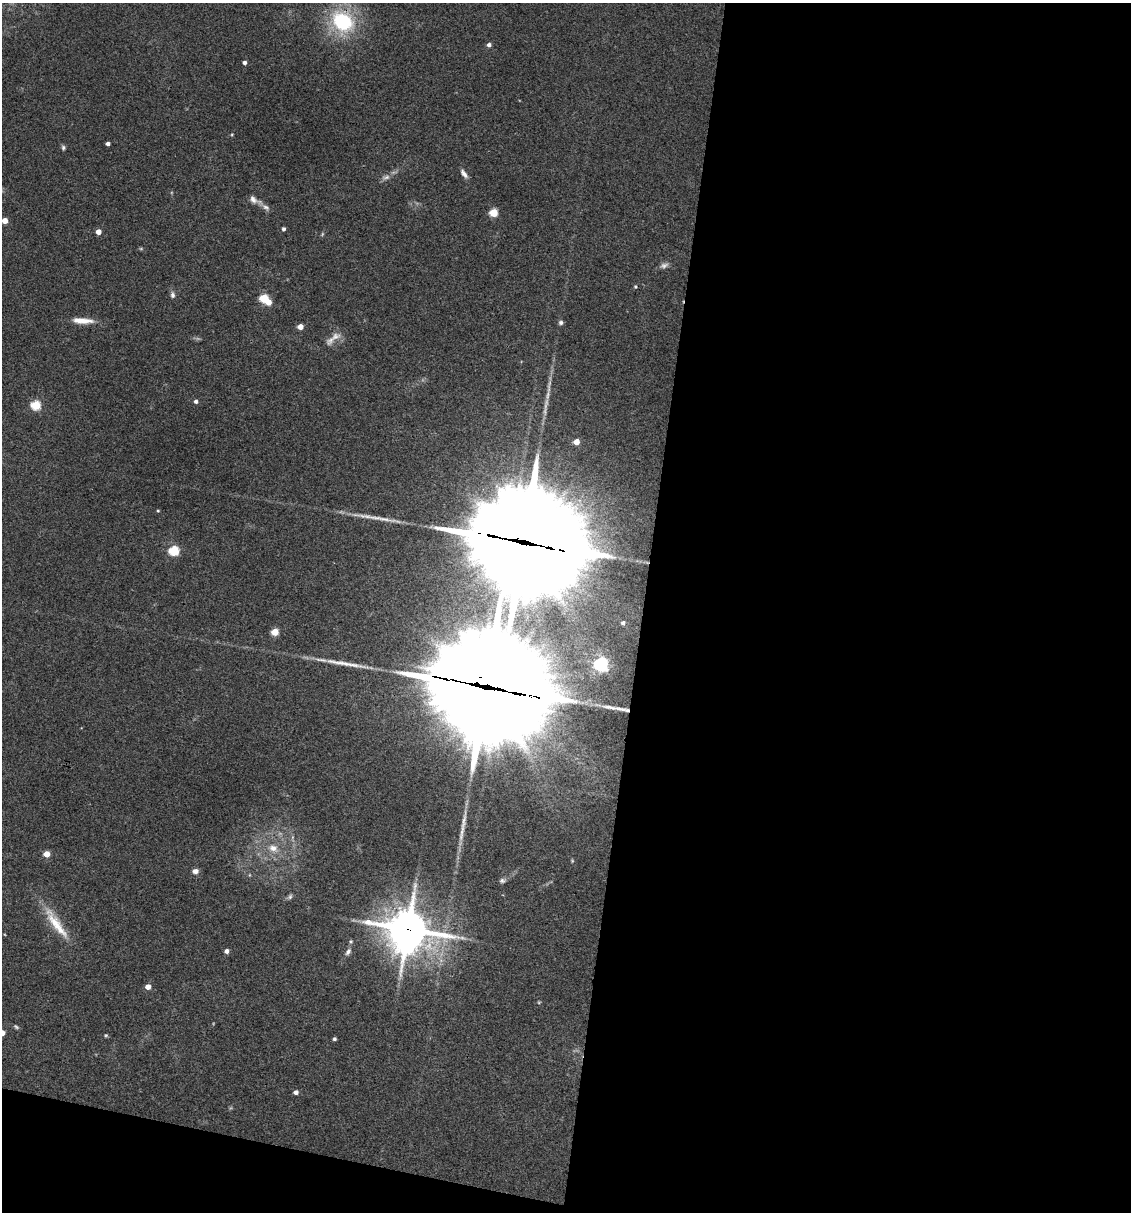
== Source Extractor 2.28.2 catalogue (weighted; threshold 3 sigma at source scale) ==
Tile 16 of 4 x 4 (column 4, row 4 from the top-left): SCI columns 3621-4749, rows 3-1212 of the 4864 x 4846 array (HDU 1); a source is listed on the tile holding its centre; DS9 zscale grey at full resolution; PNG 1133 x 1214 px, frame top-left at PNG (2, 3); no overlay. Shown black and unused: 46% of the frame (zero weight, under 3 of 4 exposures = <1% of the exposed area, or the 3 px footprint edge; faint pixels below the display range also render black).
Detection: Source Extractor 2.28.2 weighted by HDU 2 'WHT'; one run over the whole footprint, this tile lists its part. Background 0.127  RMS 0.0075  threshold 0.0338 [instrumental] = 3 sigma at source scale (4.5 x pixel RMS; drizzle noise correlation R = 1.50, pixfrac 1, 0.05/0.05 arcsec/px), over >= 5 px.
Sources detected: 62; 5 too faint to see at this stretch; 4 long thin detections or spike segments (spike, bleed or trail) — not listed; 3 inside a brighter listed object's ellipse — not listed separately; the other 50 listed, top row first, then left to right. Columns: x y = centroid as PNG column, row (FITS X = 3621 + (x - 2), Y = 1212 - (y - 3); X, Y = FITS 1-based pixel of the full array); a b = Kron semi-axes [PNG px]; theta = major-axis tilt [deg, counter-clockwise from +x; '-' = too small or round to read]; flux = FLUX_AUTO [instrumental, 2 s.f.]
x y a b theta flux
342 21 23 19 -44 65
489 45 4 4 - 2.8
244 63 4 4 - 2.4
232 134 5 3 - 0.65
108 144 4 3 - 2.7
63 147 6 5 - 1.6
464 174 12 5 -53 3.5
386 177 12 6 16 3.3
253 199 15 8 -38 4.4
266 207 12 8 -30 3.4
494 213 5 5 - 27
5 221 4 4 - 9.2
284 229 4 3 - 1.9
98 232 4 4 - 7.4
635 287 5 4 - 1
173 295 9 6 -89 2.3
264 298 5 5 - 36
268 302 5 5 - 8.5
79 320 25 9 -6 8.5
561 322 5 5 - 2.1
300 327 4 4 - 8
331 340 17 10 48 6.7
196 401 4 4 - 2.2
36 405 5 5 - 48
576 442 5 4 - 8.5
158 511 4 3 - 0.76
523 542 56 52 69 26000
174 551 5 5 - 59
623 623 4 4 - 1.8
275 632 5 4 - 20
601 664 6 6 - 180
485 687 51 27 -14 28000
627 710 7 6 - 2.4
273 848 14 11 -17 8.6
47 854 5 4 - 11
195 871 6 5 - 4.4
502 881 8 6 -4 2
290 897 8 6 51 1.7
56 924 51 11 -55 23
408 929 16 12 -8 2200
408 947 14 9 55 110
227 951 4 4 - 3.3
348 952 11 6 57 2.9
148 987 4 4 - 6.9
539 1002 5 3 - 0.72
16 1027 8 4 -32 1.4
2 1033 4 4 - 7.3
106 1035 5 4 - 0.93
334 1039 4 3 - 1.6
296 1092 5 4 - 3.4
Overlapping masked pixels (flux is a lower limit): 5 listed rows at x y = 523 542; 485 687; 627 710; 408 929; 408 947
Isophote crosses this tile's border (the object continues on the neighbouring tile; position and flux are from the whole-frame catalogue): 2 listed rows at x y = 5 221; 2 1033